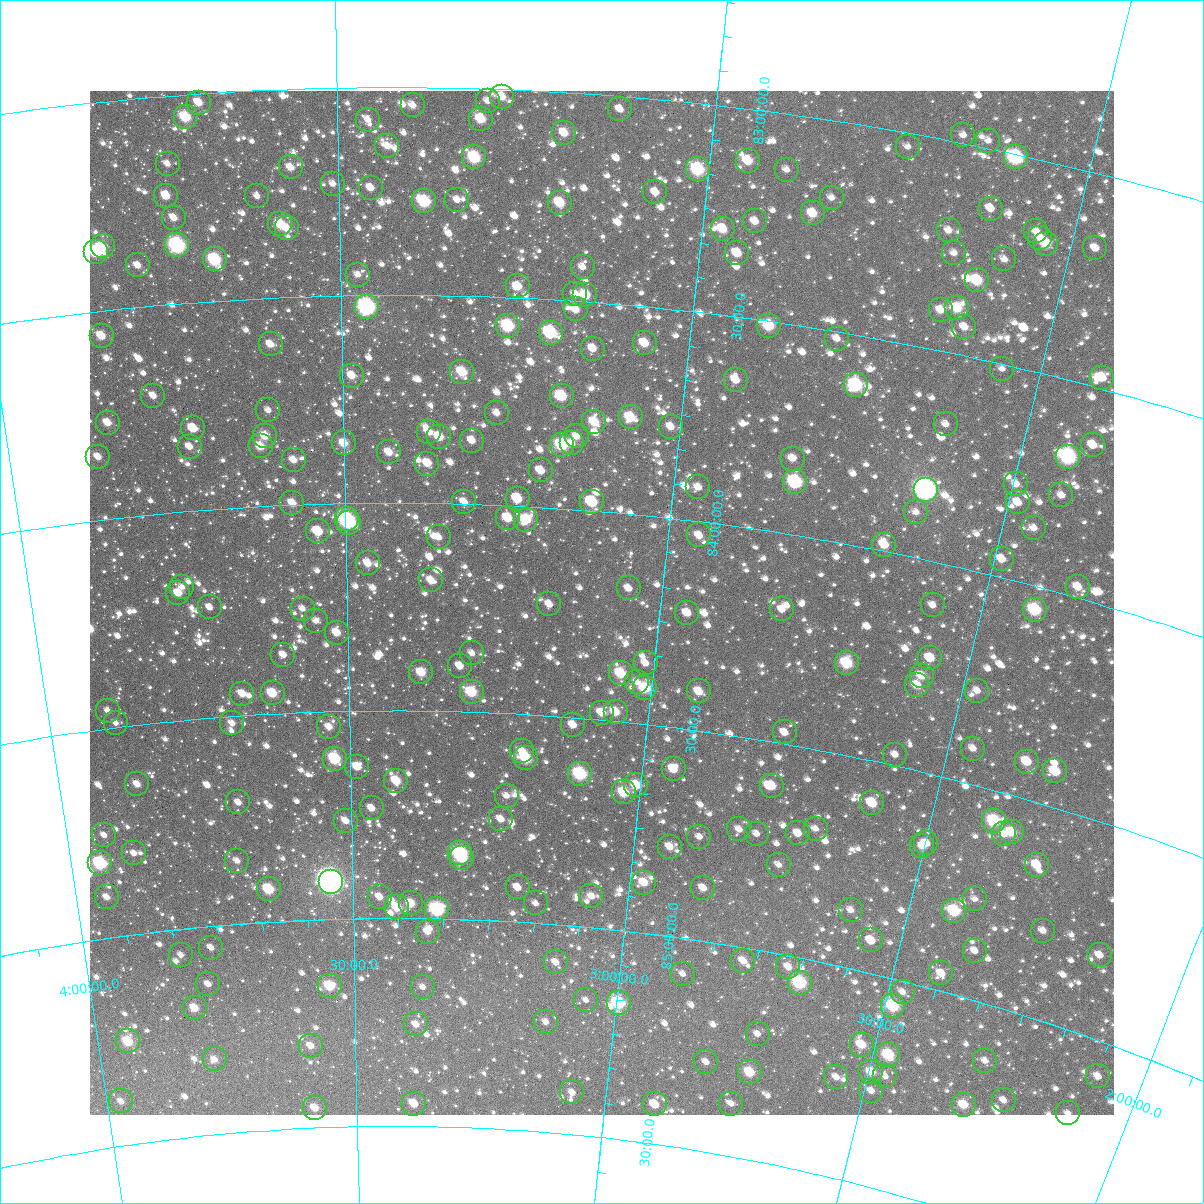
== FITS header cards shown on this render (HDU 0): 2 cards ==
NAXIS1  =                 1024
NAXIS2  =                 1024

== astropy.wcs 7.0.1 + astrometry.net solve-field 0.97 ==
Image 1024 x 1024 px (HDU 0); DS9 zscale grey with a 90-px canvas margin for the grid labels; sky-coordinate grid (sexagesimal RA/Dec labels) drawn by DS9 from the SOLVED WCS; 264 Tycho-2 reference stars matched to detected sources circled (green)
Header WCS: RA---TAN-SIP/DEC--TAN-SIP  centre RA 03:05:36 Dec +84:13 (46.40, +84.22 deg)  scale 8.66 arcsec/px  FOV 147.9' x 147.9'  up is +175 deg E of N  parity flipped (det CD > 0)
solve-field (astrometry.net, Tycho-2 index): VERIFIED the header's WCS against the Tycho-2 star catalogue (verified at 6 index scales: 16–264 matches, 0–1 conflicts across passes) and refined it, rather than solving blind
Solved WCS: RA---TAN-SIP/DEC--TAN-SIP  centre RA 03:05:36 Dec +84:13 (46.40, +84.22 deg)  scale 8.66 arcsec/px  FOV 147.9' x 147.9'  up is +175 deg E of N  parity flipped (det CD > 0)
The solver's refit moves the header's centre by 0.25 arcsec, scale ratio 1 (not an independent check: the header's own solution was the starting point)
Tycho-2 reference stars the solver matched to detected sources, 264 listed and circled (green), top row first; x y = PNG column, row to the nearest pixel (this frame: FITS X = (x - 90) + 1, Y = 1024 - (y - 91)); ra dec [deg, ICRS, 3 dp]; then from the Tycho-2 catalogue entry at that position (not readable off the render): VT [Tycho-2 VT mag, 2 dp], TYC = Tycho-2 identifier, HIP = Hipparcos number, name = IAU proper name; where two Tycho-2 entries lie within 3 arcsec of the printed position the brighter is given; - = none
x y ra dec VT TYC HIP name
502 97 49.228 +83.018 10.81 4616-2520-1 - -
488 101 49.496 +83.029 11.66 4616-1036-1 - -
199 103 55.230 +83.021 10.56 4616-1146-1 - -
413 105 50.989 +83.043 11.03 4616-680-1 - -
620 109 46.874 +83.031 11.62 4616-796-1 - -
186 117 55.511 +83.054 9.49 4616-2324-1 - -
481 119 49.625 +83.073 9.90 4616-1400-1 - -
368 120 51.882 +83.077 11.72 4616-884-1 - -
564 133 47.952 +83.097 10.58 4616-3181-1 - -
963 135 40.083 +82.981 12.26 4616-2444-1 - -
988 141 39.578 +82.982 11.88 4616-858-1 - -
387 146 51.495 +83.141 11.20 4616-3035-1 - -
908 147 41.116 +83.033 12.28 4616-2390-1 - -
474 157 49.735 +83.166 9.12 4616-3031-1 - -
1016 157 38.972 +83.007 8.53 4616-590-1 - -
748 161 44.227 +83.124 10.42 4616-3164-1 - -
168 164 55.943 +83.162 11.95 4616-2974-1 - -
291 167 53.462 +83.188 11.00 4616-2967-1 - -
698 169 45.209 +83.158 8.86 4616-2964-1 - -
787 170 43.436 +83.133 11.91 4616-3106-1 - -
333 184 52.606 +83.231 11.88 4616-2706-1 - -
371 188 51.841 +83.241 10.97 4616-2764-1 - -
655 192 46.024 +83.223 11.04 4616-2720-1 - -
166 196 56.021 +83.239 10.57 4616-2774-1 - -
257 196 54.164 +83.254 11.77 4616-2713-1 - -
832 198 42.454 +83.184 12.02 4616-2888-1 - -
457 200 50.063 +83.269 11.54 4616-2719-1 - -
424 201 50.740 +83.274 8.99 4616-2741-1 - -
560 203 47.955 +83.266 9.91 4616-2671-1 - -
991 209 39.254 +83.141 11.19 4616-3095-1 - -
813 213 42.787 +83.228 10.29 4616-2786-1 - -
174 218 55.901 +83.293 10.96 4616-2525-1 - -
755 221 43.933 +83.266 11.03 4616-2925-1 - -
280 224 53.717 +83.324 10.09 4616-2746-1 - -
287 228 53.586 +83.334 10.85 4616-2588-1 - -
723 229 44.569 +83.294 10.20 4616-2750-1 - -
949 230 39.998 +83.212 11.39 4616-3152-1 - -
1036 231 38.253 +83.169 12.52 4616-2981-1 - -
1040 238 38.147 +83.183 11.95 4616-2922-1 - -
1046 244 38.009 +83.194 10.07 4616-2808-1 - -
177 245 55.876 +83.360 8.12 4616-273-1 17392 -
103 246 57.418 +83.346 10.10 4616-323-1 - -
1095 248 37.011 +83.177 11.34 4616-3112-1 - -
96 252 57.578 +83.357 9.13 4616-379-1 17953 -
737 253 44.213 +83.348 10.57 4616-2797-1 - -
954 253 39.795 +83.263 12.19 4616-2806-1 - -
215 259 55.120 +83.400 8.85 4616-2861-1 - -
1004 259 38.759 +83.253 11.67 4616-2656-1 - -
138 265 56.732 +83.399 11.09 4616-239-1 - -
583 267 47.400 +83.417 11.47 4616-2049-1 - -
358 275 52.125 +83.450 11.70 4616-2295-1 - -
977 280 39.218 +83.316 9.65 4616-2727-1 12175 -
518 286 48.745 +83.472 10.67 4616-1639-1 - -
575 294 47.517 +83.484 11.46 4616-1561-1 - -
585 295 47.299 +83.484 10.74 4616-2077-1 - -
367 307 51.938 +83.528 7.47 4616-1259-1 16129 -
957 308 39.500 +83.392 10.10 4616-2634-1 - -
576 309 47.484 +83.520 10.92 4616-2345-1 - -
941 310 39.831 +83.404 10.97 4616-2125-1 - -
508 326 48.914 +83.568 8.83 4616-2509-1 - -
769 326 43.349 +83.511 9.52 4616-3096-1 - -
964 327 39.275 +83.432 11.10 4616-2461-1 - -
551 333 47.993 +83.579 9.59 4616-2267-1 14870 -
102 336 57.649 +83.560 10.43 4616-501-1 - -
837 339 41.881 +83.517 11.68 4616-3109-1 - -
645 343 45.953 +83.588 10.30 4616-1481-1 - -
271 344 54.034 +83.611 10.80 4616-1173-1 - -
593 349 47.057 +83.611 10.91 4616-1935-1 - -
1002 369 38.304 +83.511 11.91 4616-1901-1 - -
462 372 49.873 +83.682 9.83 4616-1127-1 - -
352 376 52.286 +83.693 10.73 4616-1379-1 - -
1102 378 36.198 +83.474 11.43 4616-1881-1 - -
736 380 43.900 +83.651 11.08 4616-2427-1 - -
856 385 41.314 +83.619 8.73 4616-1799-1 - -
153 396 56.660 +83.716 11.09 4616-346-1 - -
562 396 47.663 +83.730 9.70 4616-3069-1 - -
268 410 54.151 +83.770 11.51 4616-569-1 - -
497 413 49.083 +83.778 11.27 4616-855-1 - -
631 417 46.113 +83.768 9.83 4616-1903-1 - -
594 422 46.904 +83.787 10.03 4616-1419-1 - -
108 423 57.721 +83.769 10.69 4616-431-1 - -
946 424 39.226 +83.671 11.68 4616-2207-1 - -
671 427 45.202 +83.781 10.97 4616-3182-1 - -
193 428 55.842 +83.802 10.77 4616-318-1 - -
429 432 50.573 +83.829 11.09 4616-2175-1 - -
265 436 54.252 +83.831 10.42 4616-566-1 - -
577 436 47.272 +83.824 11.33 4616-1357-1 - -
439 437 50.345 +83.840 10.35 4616-3061-1 - -
472 441 49.609 +83.847 11.01 4616-1565-1 - -
344 443 52.486 +83.856 10.55 4616-1859-1 - -
572 443 47.367 +83.842 11.54 4616-1615-1 - -
562 445 47.597 +83.847 9.06 4616-795-1 - -
1093 445 36.011 +83.636 10.94 4616-1241-1 - -
261 446 54.362 +83.856 10.36 4616-495-1 - -
190 447 55.954 +83.845 11.40 4616-547-1 - -
389 452 51.475 +83.878 10.70 4616-593-1 - -
98 457 58.018 +83.848 11.02 4616-557-1 - -
1068 457 36.458 +83.678 8.18 4616-2654-1 - -
793 459 42.416 +83.819 11.44 4616-3051-1 - -
294 460 53.636 +83.892 11.16 4616-242-1 - -
427 464 50.609 +83.905 11.08 4616-889-1 - -
541 470 48.030 +83.912 10.75 4616-2755-1 - -
795 482 42.276 +83.874 8.52 4616-1811-1 13149 -
1016 484 37.429 +83.773 11.34 4616-2651-1 - -
698 487 44.436 +83.918 11.38 4616-1423-1 - -
926 490 39.365 +83.835 6.82 4616-3197-1 12232 -
1061 495 36.389 +83.772 11.54 4616-1795-1 - -
518 499 48.526 +83.983 10.81 4616-1519-1 - -
464 502 49.747 +83.996 11.45 4616-1487-1 - -
592 502 46.816 +83.979 10.12 4616-1707-1 - -
1018 502 37.289 +83.815 11.03 4616-1471-1 - -
292 503 53.701 +83.996 10.62 4616-579-1 - -
916 512 39.473 +83.893 11.85 4616-2575-1 - -
508 518 48.728 +84.030 10.17 4616-911-1 - -
347 519 52.464 +84.039 8.43 4616-362-1 16276 -
526 520 48.304 +84.032 9.76 4616-1273-1 - -
349 523 52.413 +84.047 9.77 4616-552-1 16267 -
1034 528 36.803 +83.865 11.34 4616-1691-1 - -
318 531 53.128 +84.066 10.87 4616-480-1 - -
699 535 44.280 +84.034 11.25 4616-1247-1 - -
439 537 50.325 +84.081 11.25 4616-2851-1 - -
884 545 40.029 +83.984 10.30 4616-1051-1 - -
1002 559 37.334 +83.957 11.12 4616-1275-1 - -
368 563 51.977 +84.145 11.10 4616-466-1 - -
431 580 50.485 +84.185 11.58 4616-1303-1 - -
182 587 56.399 +84.180 11.73 4616-536-1 - -
1078 587 35.482 +83.975 10.77 4616-1887-1 - -
629 588 45.787 +84.179 11.47 4616-1403-1 - -
178 593 56.501 +84.193 10.64 4616-396-1 - -
549 604 47.642 +84.232 11.05 4616-651-1 - -
933 605 38.642 +84.103 11.57 4616-2650-1 - -
210 607 55.782 +84.234 11.34 4616-384-1 - -
303 609 53.561 +84.251 11.35 4616-452-1 - -
782 609 42.116 +84.182 11.66 4616-1153-1 - -
1035 610 36.303 +84.054 9.12 4616-729-1 - -
687 613 44.339 +84.222 11.06 4616-1825-1 - -
316 621 53.250 +84.281 11.94 4616-492-1 - -
337 633 52.751 +84.311 10.65 4616-300-1 - -
472 653 49.456 +84.359 11.69 4616-1545-1 - -
283 655 54.075 +84.360 11.53 4616-528-1 - -
930 658 38.429 +84.228 10.80 4616-1527-1 - -
646 663 45.200 +84.354 11.59 4616-1963-1 - -
847 663 40.359 +84.282 9.34 4616-2031-1 - -
460 666 49.738 +84.391 11.20 4620-2046-1 - -
421 672 50.691 +84.408 10.28 4620-1162-1 - -
621 673 45.778 +84.384 9.73 4620-1949-1 - -
922 676 38.528 +84.275 10.74 4616-697-1 - -
637 682 45.363 +84.400 11.65 4620-1514-1 - -
917 685 38.592 +84.299 10.82 4616-825-1 - -
645 688 45.144 +84.414 9.58 4620-2099-1 - -
699 691 43.815 +84.406 10.51 4620-2109-1 - -
977 691 37.144 +84.278 11.77 4616-717-1 - -
472 692 49.433 +84.453 9.58 4620-2083-1 - -
273 693 54.388 +84.451 10.00 4620-1421-1 - -
242 694 55.141 +84.447 10.73 4620-1310-1 - -
108 711 58.510 +84.457 11.73 4620-986-1 - -
616 712 45.813 +84.478 10.34 4620-2166-1 - -
602 713 46.149 +84.483 10.61 4620-1955-1 - -
116 723 58.348 +84.489 12.59 4620-1054-1 - -
232 723 55.443 +84.517 11.47 4620-1397-1 - -
573 725 46.849 +84.518 10.72 4620-1472-1 - -
329 727 53.005 +84.537 11.07 4620-1347-1 - -
785 732 41.555 +84.473 11.34 4620-1576-1 - -
973 749 36.896 +84.416 11.77 4620-415-1 - -
522 751 48.095 +84.589 11.15 4620-1744-1 - -
895 755 38.742 +84.474 11.46 4620-1638-1 - -
526 758 47.980 +84.606 9.30 4620-2061-1 - -
335 759 52.882 +84.614 9.52 4620-1430-1 - -
1027 762 35.524 +84.413 10.38 4620-245-1 - -
357 767 52.311 +84.634 10.69 4620-1360-1 - -
674 769 44.197 +84.600 10.58 4620-1988-1 - -
1055 771 34.779 +84.416 9.97 4620-54-1 - -
580 774 46.568 +84.634 8.82 4620-2185-1 - -
396 781 51.302 +84.669 10.12 4620-1399-1 - -
137 784 57.995 +84.641 10.98 4620-960-1 - -
636 785 45.104 +84.648 9.96 4620-1572-1 14015 -
772 786 41.655 +84.604 10.46 4620-1816-1 - -
624 792 45.405 +84.668 9.79 4620-1898-1 - -
507 796 48.429 +84.698 11.76 4620-1371-1 - -
238 802 55.425 +84.708 11.48 4620-1323-1 - -
872 803 39.045 +84.599 10.08 4620-1444-1 - -
372 808 51.946 +84.735 10.72 4620-1368-1 - -
501 819 48.551 +84.755 11.09 4620-1184-1 - -
346 821 52.634 +84.765 11.12 4620-1306-1 - -
994 821 35.918 +84.571 9.25 4620-545-1 11164 -
739 829 42.294 +84.721 11.60 4620-1554-1 - -
816 829 40.342 +84.687 11.70 4620-1802-1 - -
1012 832 35.414 +84.586 10.24 4620-640-1 - -
798 833 40.767 +84.706 11.07 4620-1664-1 - -
757 834 41.828 +84.725 11.40 4620-2169-1 - -
1004 834 35.580 +84.596 11.63 4620-324-1 - -
104 835 59.011 +84.753 12.11 4620-1256-1 - -
699 837 43.303 +84.753 12.00 4620-1996-1 - -
926 843 37.452 +84.664 11.12 4620-70-1 - -
922 846 37.537 +84.673 11.43 4620-436-1 - -
670 847 44.037 +84.786 11.02 4620-2097-1 - -
134 853 58.294 +84.806 11.81 4620-1188-1 - -
460 853 49.592 +84.841 8.31 4620-1364-1 - -
462 858 49.539 +84.852 9.74 4620-1312-1 - -
237 861 55.572 +84.848 11.57 4620-970-1 - -
100 863 59.211 +84.819 8.55 4620-1423-1 18468 -
779 865 41.112 +84.789 11.99 4620-1716-1 - -
1037 865 34.556 +84.644 10.61 4620-378-1 - -
331 882 53.084 +84.911 5.71 4620-2216-1 16489 -
644 883 44.608 +84.879 10.51 4620-1834-1 - -
518 887 48.005 +84.917 10.78 4620-958-1 - -
703 888 43.008 +84.873 11.21 4620-1678-1 - -
269 889 54.768 +84.921 9.50 4620-1280-1 - -
591 896 45.986 +84.925 11.33 4620-2003-1 - -
107 897 59.167 +84.902 11.26 4620-988-1 - -
380 897 51.751 +84.949 11.16 4620-1395-1 - -
975 899 35.863 +84.765 11.66 4620-106-1 - -
411 903 50.907 +84.964 10.41 4620-1200-1 - -
536 903 47.485 +84.953 11.50 4620-1432-1 - -
397 907 51.280 +84.974 9.92 4620-1024-1 - -
437 909 50.184 +84.978 8.33 4620-1270-1 - -
851 910 38.996 +84.862 11.45 4620-226-1 - -
954 911 36.299 +84.805 9.12 4620-272-1 - -
1043 931 33.899 +84.791 11.44 4620-179-1 - -
428 932 50.434 +85.032 11.22 4620-1014-1 - -
871 940 38.284 +84.923 11.39 4620-702-1 - -
211 948 56.473 +85.051 11.72 4620-1361-1 - -
975 951 35.487 +84.885 11.76 4620-437-1 - -
181 955 57.330 +85.061 11.96 4620-1176-1 - -
1100 955 32.266 +84.805 11.15 4620-611-1 - -
743 961 41.619 +85.031 10.88 4620-602-1 - -
556 962 46.812 +85.090 11.19 4620-1202-1 - -
788 967 40.353 +85.026 10.98 4620-917-1 - -
941 973 36.203 +84.958 10.91 4620-326-1 - -
683 974 43.228 +85.085 11.85 4620-2075-1 - -
800 983 39.950 +85.059 8.65 4620-782-1 12410 -
208 984 56.641 +85.138 11.61 4620-1228-1 - -
330 986 53.199 +85.161 9.39 4620-1154-1 - -
423 987 50.549 +85.164 11.37 4620-1164-1 - -
903 992 37.107 +85.025 11.74 4620-891-1 - -
586 1000 45.866 +85.174 11.75 4620-1026-1 - -
619 1003 44.927 +85.174 8.85 4620-1058-1 - -
893 1006 37.272 +85.064 8.85 4620-236-1 - -
195 1008 57.098 +85.193 10.33 4620-1240-1 - -
546 1022 46.968 +85.235 11.31 4620-1396-1 - -
416 1024 50.728 +85.255 10.91 4620-1038-1 - -
758 1034 40.856 +85.198 11.93 4620-691-1 - -
128 1041 59.126 +85.253 9.26 4620-994-1 18436 -
862 1045 37.871 +85.172 10.19 4620-592-1 - -
311 1046 53.813 +85.303 10.73 4620-1253-1 - -
888 1055 37.060 +85.180 9.53 4620-590-1 - -
215 1059 56.663 +85.320 10.73 4620-1161-1 - -
985 1061 34.360 +85.132 12.36 4620-875-1 - -
706 1062 42.193 +85.286 11.45 4620-344-1 - -
750 1072 40.874 +85.293 9.67 4620-924-1 - -
871 1072 37.419 +85.231 10.29 4620-607-1 - -
885 1076 36.997 +85.233 11.67 4620-679-1 - -
1098 1076 31.204 +85.081 11.16 4620-249-1 - -
836 1077 38.377 +85.262 11.69 4620-438-1 - -
871 1091 37.284 +85.274 11.66 4620-635-1 - -
572 1092 46.006 +85.399 11.44 4620-158-1 - -
1004 1100 33.516 +85.209 11.77 4620-596-1 - -
121 1101 59.567 +85.394 10.97 4620-1195-1 - -
414 1104 50.763 +85.446 10.21 4620-1033-1 - -
655 1104 43.506 +85.405 10.56 4620-726-1 - -
731 1104 41.251 +85.375 11.91 4620-522-1 - -
964 1105 34.584 +85.248 10.06 4620-558-1 - -
315 1108 53.765 +85.452 10.41 4620-1225-1 - -
1068 1113 31.653 +85.189 11.71 4620-234-1 - -